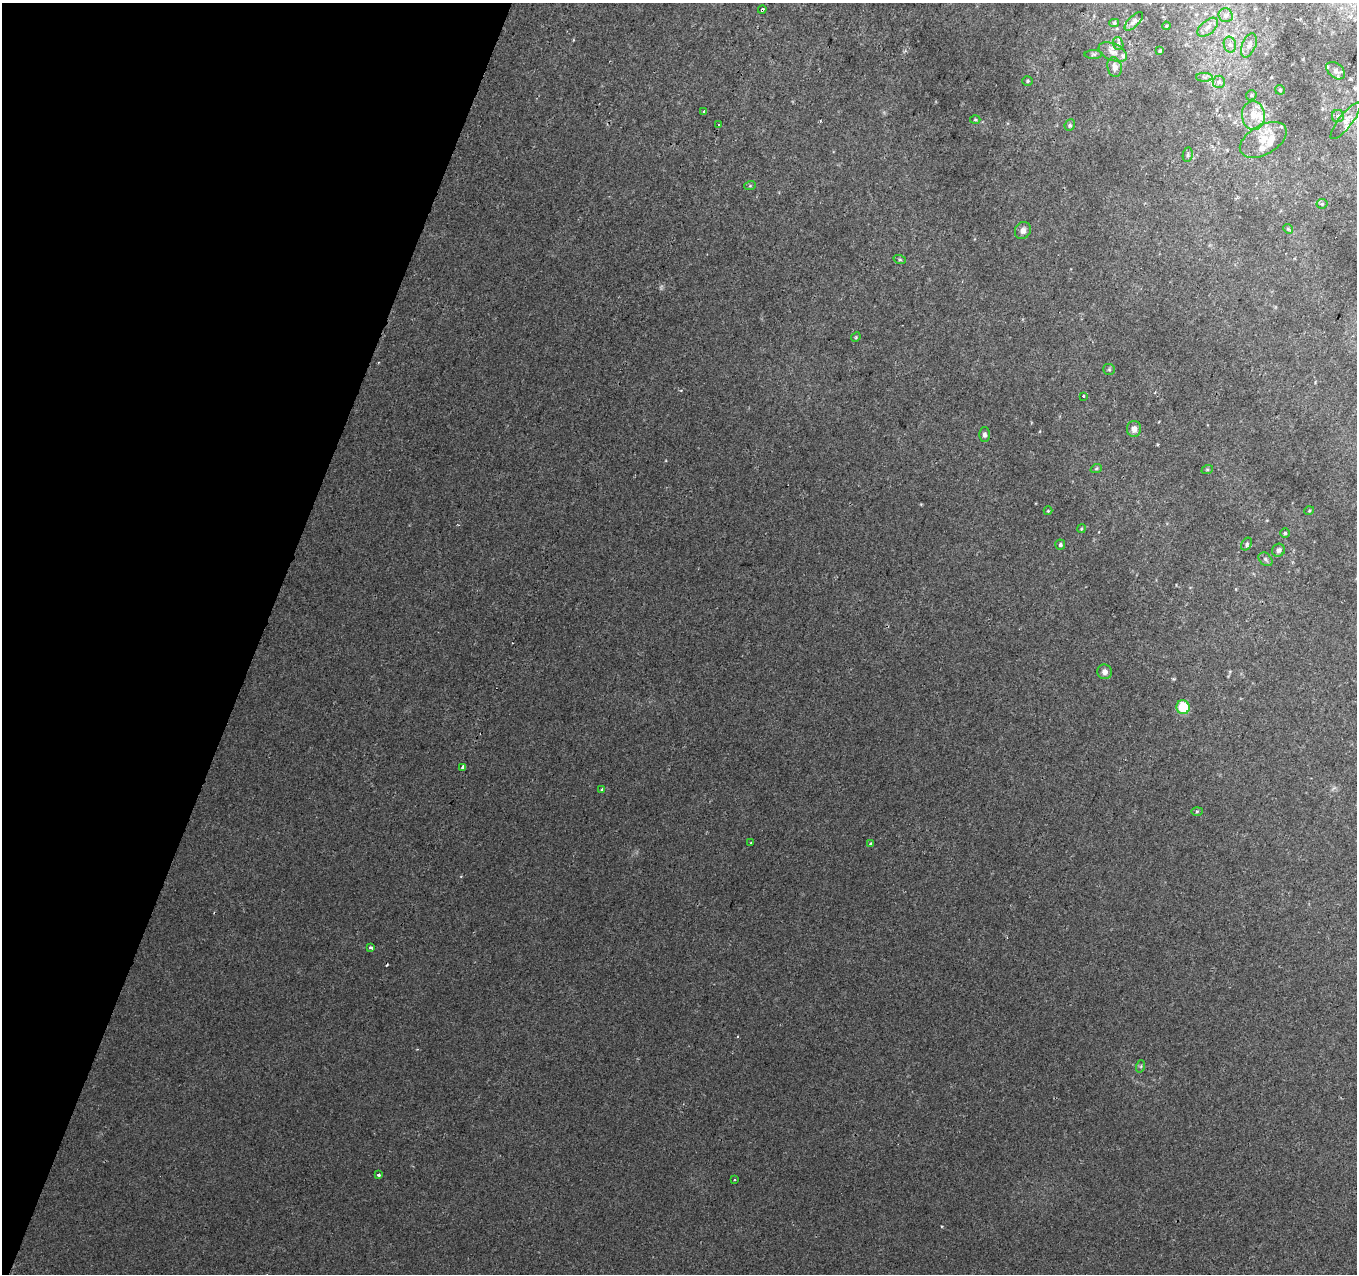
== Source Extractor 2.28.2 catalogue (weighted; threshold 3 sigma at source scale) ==
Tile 9 of 4 x 4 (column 1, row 3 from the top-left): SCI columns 1-1355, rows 1489-2760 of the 5437 x 5587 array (HDU 1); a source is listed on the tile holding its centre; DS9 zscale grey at full resolution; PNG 1359 x 1276 px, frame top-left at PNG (2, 3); each listed source drawn as its Kron ellipse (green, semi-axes under 4 px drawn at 4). Shown black and unused: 19% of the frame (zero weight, under 2 of 3 exposures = <1% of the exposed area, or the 3 px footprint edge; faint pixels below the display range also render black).
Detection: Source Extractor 2.28.2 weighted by HDU 2 'WHT'; one run over the whole footprint, this tile lists its part. Background 0.00973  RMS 0.0053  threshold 0.0238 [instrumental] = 3 sigma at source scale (4.5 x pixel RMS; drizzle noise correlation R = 1.50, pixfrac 1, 0.0396/0.0396 arcsec/px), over >= 5 px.
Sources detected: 69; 1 too faint to see at this stretch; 1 cosmic-ray / hot-pixel residue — neither listed nor drawn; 8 inside a brighter listed object's ellipse — not listed separately; the other 59 listed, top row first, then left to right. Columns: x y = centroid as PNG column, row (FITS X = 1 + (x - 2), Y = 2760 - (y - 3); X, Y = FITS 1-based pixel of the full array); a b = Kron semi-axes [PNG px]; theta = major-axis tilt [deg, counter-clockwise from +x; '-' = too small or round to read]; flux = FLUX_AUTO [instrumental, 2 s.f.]
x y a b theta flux
762 10 4 3 - 2.2
1225 15 7 7 - 1.8
1134 21 12 5 45 1.9
1114 23 5 4 - 0.67
1166 26 4 3 - 0.44
1208 27 12 6 41 2.6
1118 44 6 5 - 1.1
1230 45 8 6 -75 1.8
1249 45 12 7 67 2.6
1160 51 4 3 - 0.63
1113 52 15 8 -24 3.7
1094 54 9 4 0 1.1
1115 67 10 7 -76 3.3
1336 71 11 7 -39 2.4
1204 77 8 4 -1 1.5
1028 81 5 4 - 0.74
1219 82 6 6 - 1.6
1280 90 5 4 - 0.72
1251 95 5 5 - 0.76
703 112 3 3 - 1.6
1253 115 14 11 -85 7.2
1338 116 6 6 - 1.2
975 120 5 3 - 0.56
1346 121 23 7 52 3.8
719 125 3 2 - 1.2
1070 125 6 5 - 1.1
1263 140 25 14 30 11
1188 155 7 5 82 1.1
750 186 6 4 19 0.62
1322 204 5 5 - 0.78
1288 229 5 4 - 0.75
1023 231 9 7 57 2.8
900 260 6 4 -19 0.76
856 337 5 4 - 0.56
1109 369 6 5 - 0.79
1084 396 3 3 - 2
1134 429 8 7 - 3.2
985 435 7 5 -89 1.5
1096 469 6 3 19 0.63
1207 470 6 4 19 0.62
1048 511 4 4 - 0.51
1309 511 5 3 - 0.5
1081 529 4 3 - 0.52
1285 533 5 5 - 0.77
1247 544 7 5 56 1.1
1060 545 5 5 - 1.1
1278 550 7 6 - 1.7
1266 559 8 5 -42 1.4
1105 672 7 7 - 2.8
1183 707 7 6 - 17
463 768 4 3 - 26
602 789 3 3 - 0.77
1197 811 6 4 2 0.65
751 843 2 2 - 0.49
870 844 4 3 - 0.88
371 948 3 3 - 3.4
1141 1066 6 4 72 0.75
379 1175 3 3 - 2.8
735 1180 3 3 - 0.93
Overlapping masked pixels (flux is a lower limit): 1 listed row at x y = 762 10
Unlisted compact peaks at least as high as the median listed source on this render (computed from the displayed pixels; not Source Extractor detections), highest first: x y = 1174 679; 942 1226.